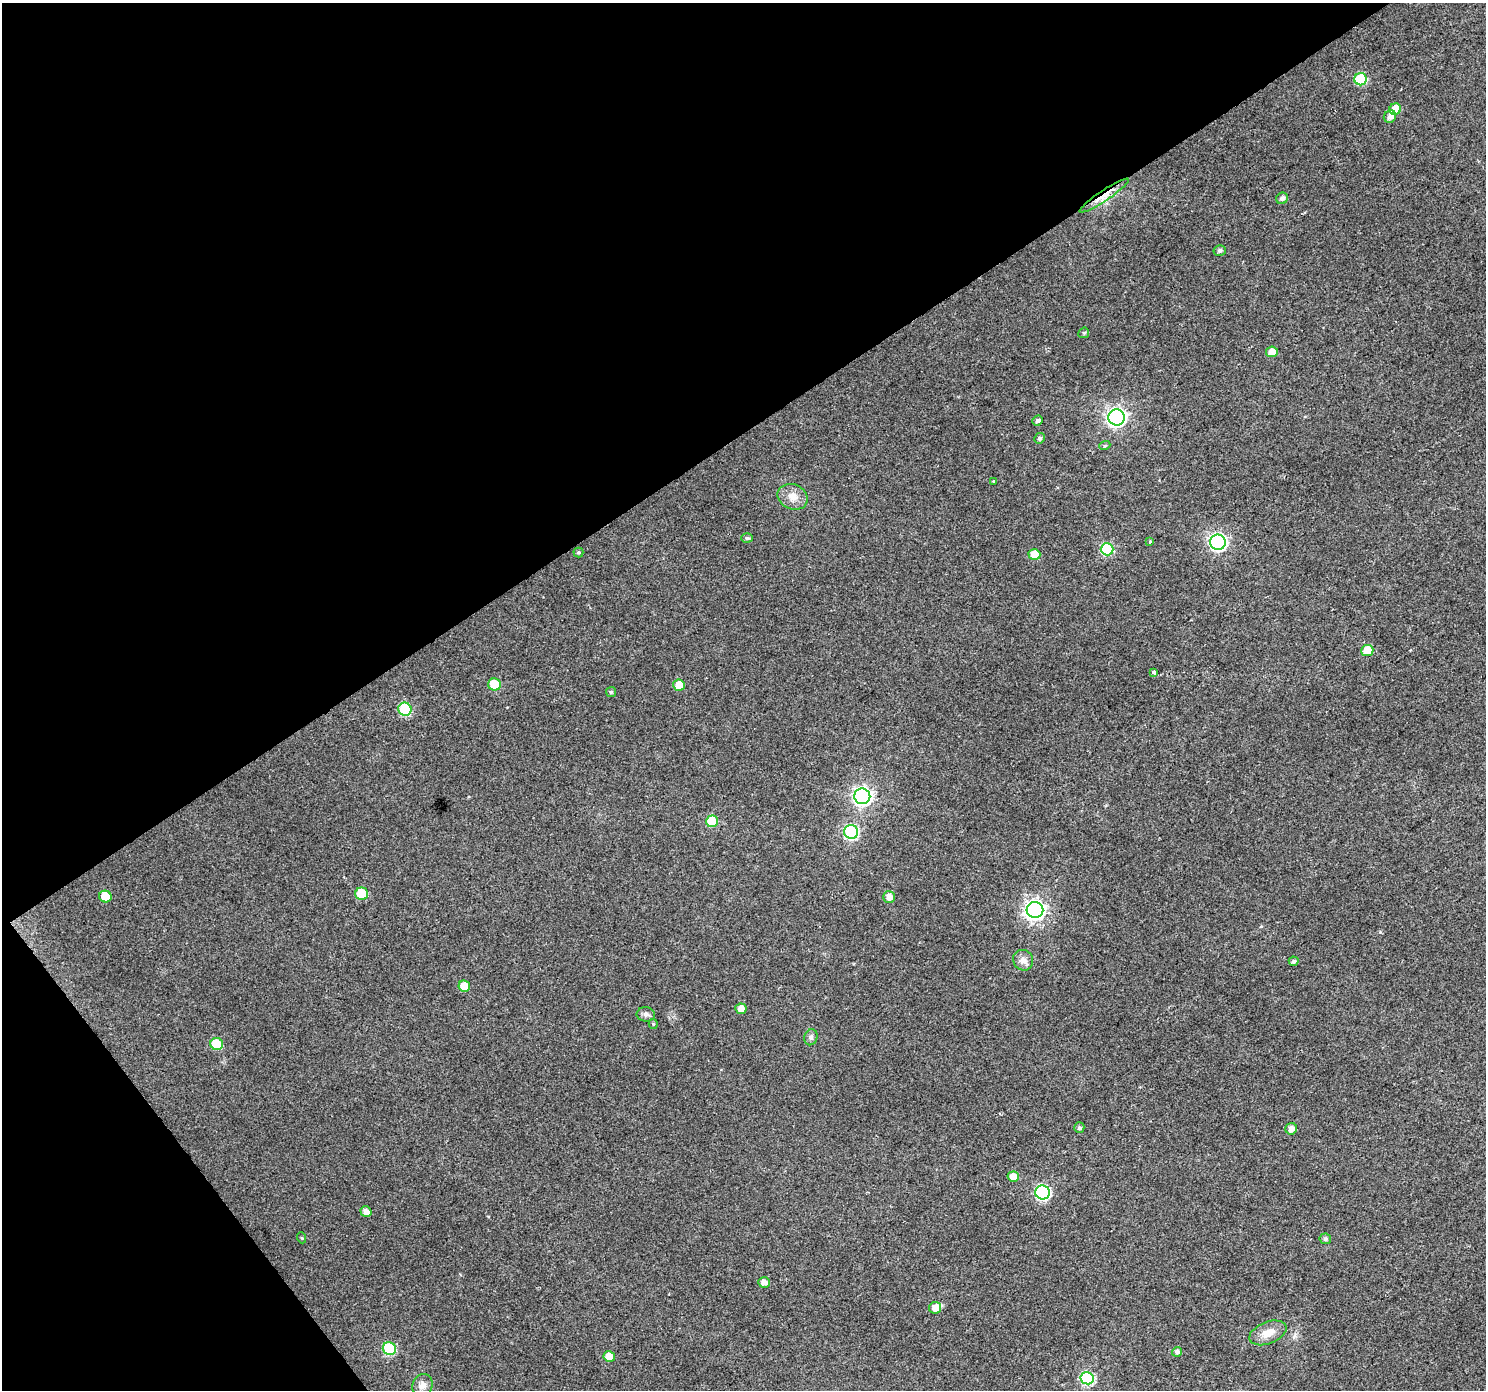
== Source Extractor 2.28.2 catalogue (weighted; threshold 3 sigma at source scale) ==
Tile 5 of 4 x 4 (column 1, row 2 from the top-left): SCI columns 3-1486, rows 2966-4353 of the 5940 x 5867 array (HDU 1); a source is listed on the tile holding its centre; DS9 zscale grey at full resolution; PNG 1488 x 1392 px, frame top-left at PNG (2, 3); each listed source drawn as its Kron ellipse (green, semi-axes under 4 px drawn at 4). Shown black and unused: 35% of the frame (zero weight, under 2 of 3 exposures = <1% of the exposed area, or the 3 px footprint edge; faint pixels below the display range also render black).
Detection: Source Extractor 2.28.2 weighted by HDU 2 'WHT'; one run over the whole footprint, this tile lists its part. Background 0.0719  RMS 0.0077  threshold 0.0346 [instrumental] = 3 sigma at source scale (4.5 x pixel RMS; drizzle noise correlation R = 1.50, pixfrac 1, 0.0396/0.0396 arcsec/px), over >= 5 px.
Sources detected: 57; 1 inside a brighter listed object's ellipse — not listed separately; the other 56 listed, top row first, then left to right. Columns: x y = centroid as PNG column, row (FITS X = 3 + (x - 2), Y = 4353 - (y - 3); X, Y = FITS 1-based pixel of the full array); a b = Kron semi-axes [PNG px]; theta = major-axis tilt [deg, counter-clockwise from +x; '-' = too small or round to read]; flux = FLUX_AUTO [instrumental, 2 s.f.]
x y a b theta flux
1361 79 6 6 - 41
1395 109 6 5 - 13
1390 117 6 6 - 4.2
1104 196 29 5 34 12
1282 198 6 5 - 2.9
1220 250 6 5 - 2.1
1084 333 6 5 - 1.2
1272 352 6 5 - 7.4
1117 417 8 8 - 300
1038 421 5 5 - 2.1
1039 438 5 5 - 1.8
1105 445 6 3 20 1
993 481 3 3 - 1.5
793 497 15 12 -24 8.1
747 538 6 5 - 1.4
1150 542 3 3 - 1.5
1218 542 8 7 - 220
1107 549 6 6 - 50
578 552 5 5 - 1
1034 555 6 5 - 13
1367 650 6 5 - 14
1154 672 4 4 - 5
494 685 6 6 - 28
679 685 6 5 - 13
611 692 5 5 - 1.3
405 709 7 6 - 49
862 796 8 8 - 280
712 821 6 6 - 28
851 832 7 6 - 98
362 894 6 6 - 27
105 897 6 6 - 16
889 897 6 5 - 5.9
1035 910 8 8 - 360
1023 960 11 9 -49 4.4
1294 961 5 4 - 1.6
464 986 6 5 - 13
741 1009 5 5 - 5
646 1014 9 7 -7 2.6
653 1024 5 4 - 0.86
811 1037 8 6 75 2.3
217 1044 6 6 - 31
1079 1128 5 5 - 1.6
1291 1129 6 5 - 4.3
1013 1177 5 5 - 8.8
1043 1192 7 7 - 110
366 1212 6 5 - 4.3
302 1238 5 3 - 0.72
1325 1239 6 5 - 1.9
764 1282 6 5 - 4.6
935 1308 6 6 - 6.2
1268 1333 19 11 22 10
389 1349 7 6 - 54
1177 1352 5 5 - 2.5
609 1356 6 5 - 9.7
1087 1378 6 6 - 80
422 1385 11 10 - 4.8
Overlapping masked pixels (flux is a lower limit): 1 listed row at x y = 1104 196